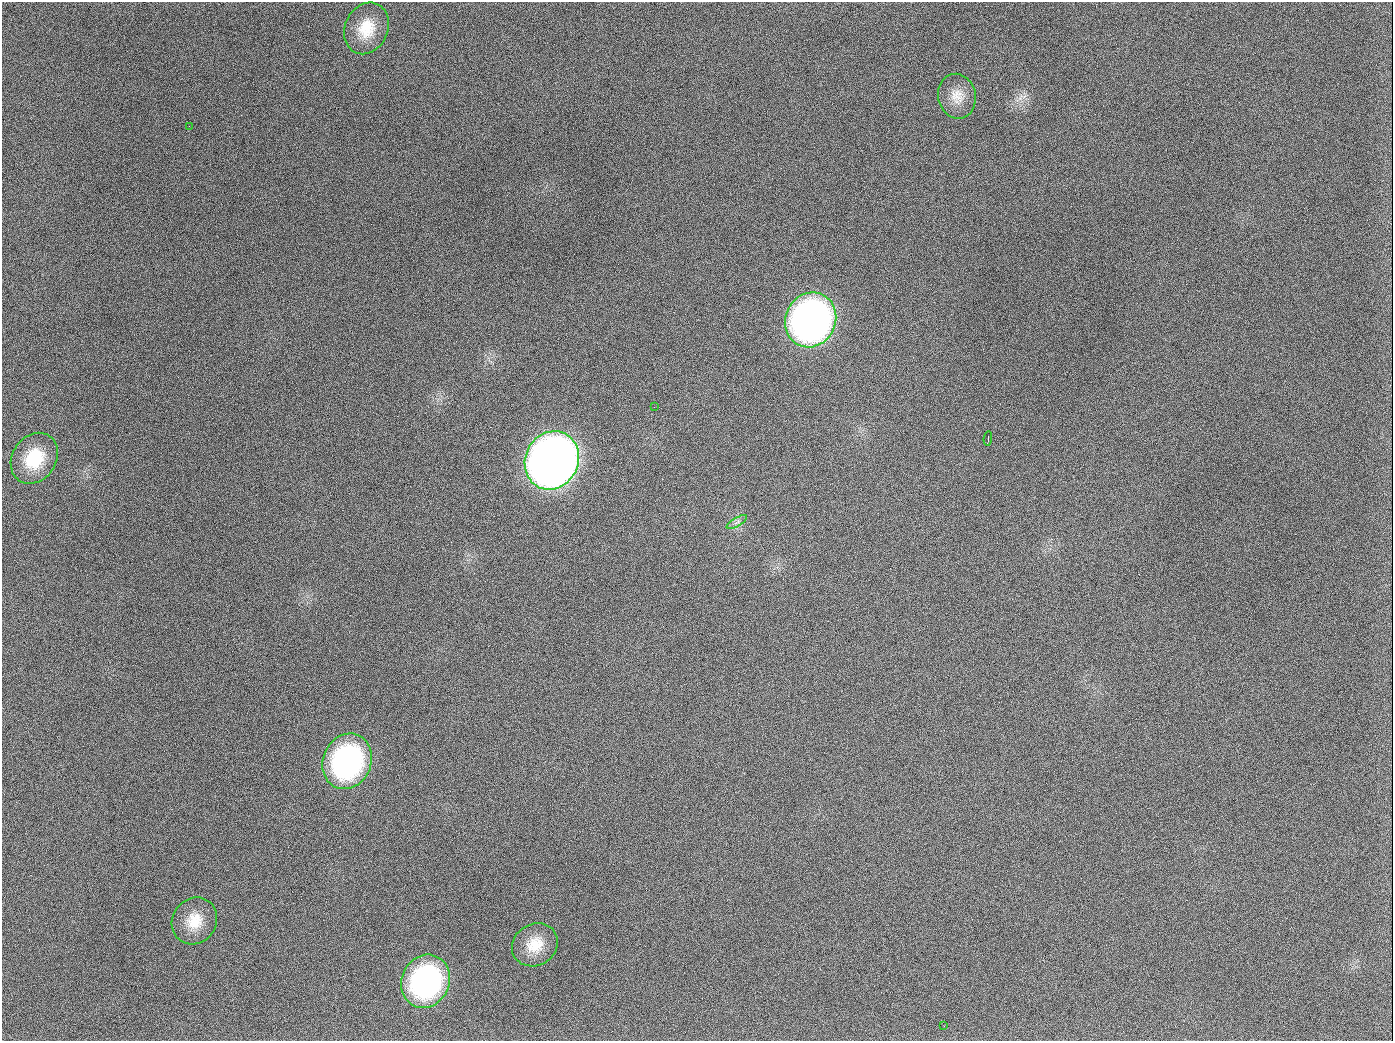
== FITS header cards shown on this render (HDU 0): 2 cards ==
NAXIS1  =                 1391
NAXIS2  =                 1039

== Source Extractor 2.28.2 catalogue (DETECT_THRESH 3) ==
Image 1391 x 1039 px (HDU 0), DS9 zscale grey, 1 PNG px = 1 image px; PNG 1395 x 1043 px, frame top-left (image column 1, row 1039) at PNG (2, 2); each listed source drawn as its Kron ellipse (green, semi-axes under 4 px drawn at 4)
Background 1410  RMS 67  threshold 201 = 3 sigma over >= 5 px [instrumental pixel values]
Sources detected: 14; all 14 listed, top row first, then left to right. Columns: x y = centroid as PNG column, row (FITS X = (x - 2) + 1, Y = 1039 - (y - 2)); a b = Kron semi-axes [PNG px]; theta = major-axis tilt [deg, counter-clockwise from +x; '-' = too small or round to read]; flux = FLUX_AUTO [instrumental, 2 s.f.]
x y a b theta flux
366 28 26 21 66 1.4e+05
957 96 22 19 -78 8.2e+04
189 126 2 2 - 7.4e+03
811 320 28 25 63 2.5e+06
654 407 3 2 - 3.9e+03
988 438 7 2 86 9.4e+03
34 458 27 22 55 2.0e+05
552 460 30 26 64 5.7e+06
737 522 11 3 31 9.9e+03
347 761 28 24 67 1.1e+06
194 921 24 22 54 1.2e+05
535 945 24 20 31 1.2e+05
426 981 27 24 63 1.0e+06
944 1026 3 2 - 5.8e+03